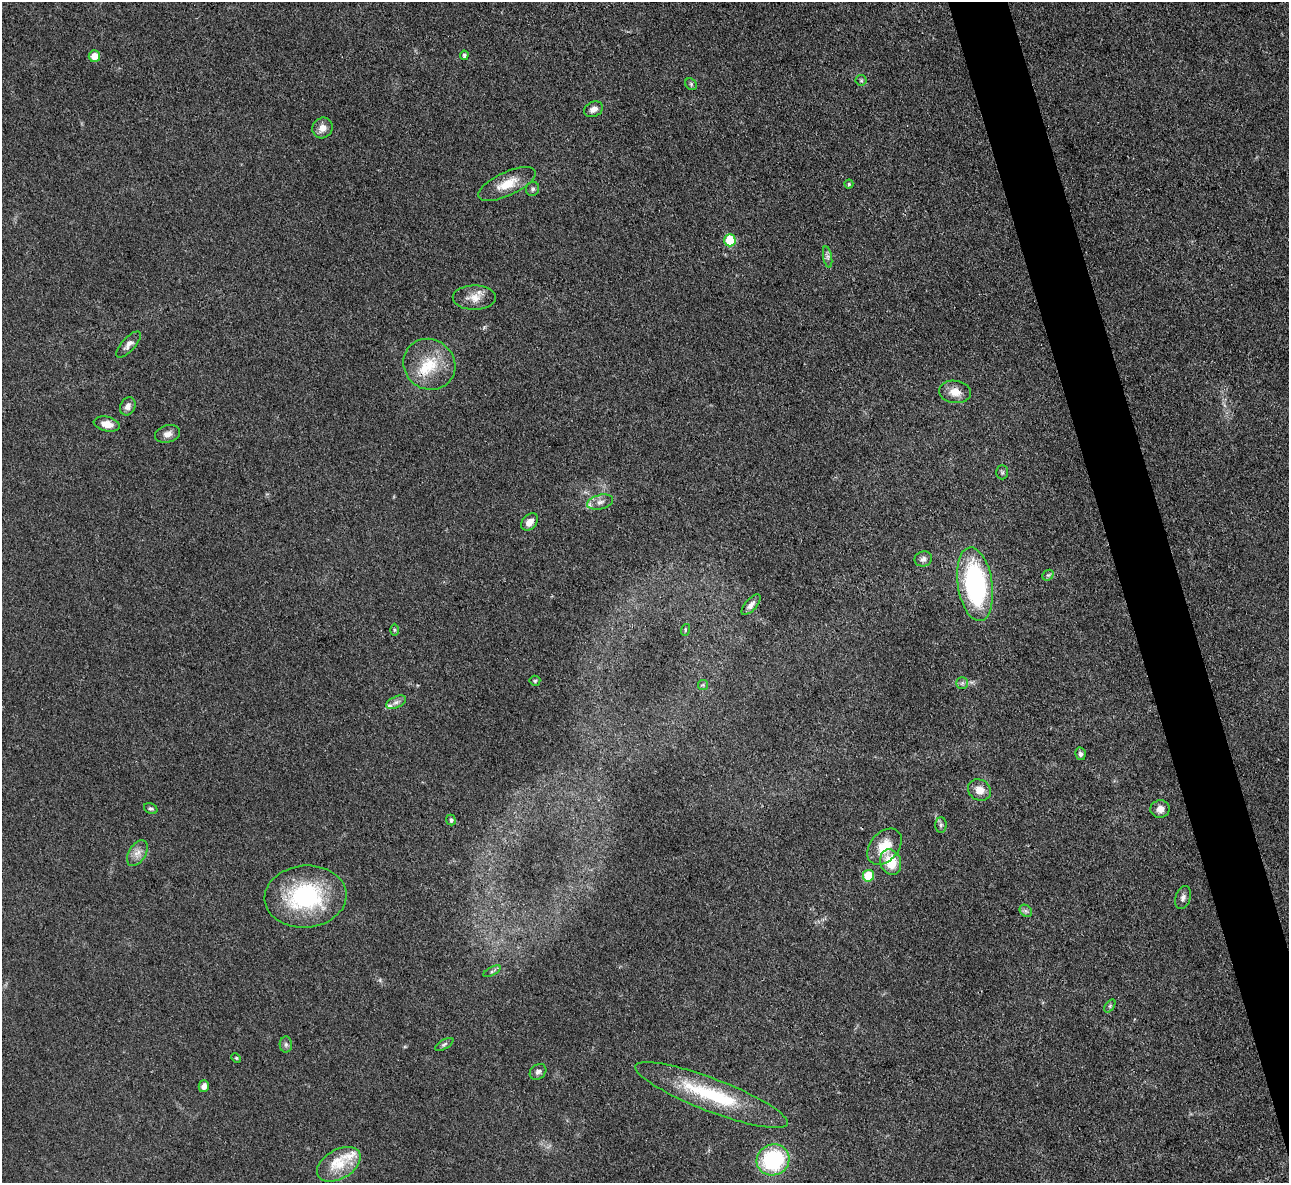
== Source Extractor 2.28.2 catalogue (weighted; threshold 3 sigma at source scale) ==
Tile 6 of 4 x 4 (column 2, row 2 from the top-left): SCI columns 1287-2573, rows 2504-3684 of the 5146 x 5128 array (HDU 1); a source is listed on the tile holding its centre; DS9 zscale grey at full resolution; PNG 1291 x 1185 px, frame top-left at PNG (2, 2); each listed source drawn as its Kron ellipse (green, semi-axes under 4 px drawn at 4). Shown black and unused: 4% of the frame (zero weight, under 3 of 4 exposures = <1% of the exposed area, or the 3 px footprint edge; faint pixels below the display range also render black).
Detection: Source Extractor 2.28.2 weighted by HDU 2 'WHT'; one run over the whole footprint, this tile lists its part. Background 0.0978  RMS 0.0066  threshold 0.0297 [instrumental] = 3 sigma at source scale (4.5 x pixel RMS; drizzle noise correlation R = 1.50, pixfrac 1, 0.05/0.05 arcsec/px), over >= 5 px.
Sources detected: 59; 5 inside a brighter listed object's ellipse — not listed separately; the other 54 listed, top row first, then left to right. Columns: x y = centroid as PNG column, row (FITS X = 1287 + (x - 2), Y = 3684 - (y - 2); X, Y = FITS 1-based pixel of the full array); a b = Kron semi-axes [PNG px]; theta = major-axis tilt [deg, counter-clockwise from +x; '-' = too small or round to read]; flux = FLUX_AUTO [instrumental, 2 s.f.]
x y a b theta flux
464 55 5 4 - 1.6
94 56 6 6 - 8.2
861 80 5 5 - 1.2
691 84 6 5 - 1.2
594 109 10 7 23 3.7
323 128 11 10 - 5.3
507 184 31 12 25 14
849 184 4 4 - 0.98
533 189 7 6 - 1.6
730 240 6 5 - 29
828 257 11 4 -79 2.1
474 298 21 12 1 8.4
129 344 16 7 48 3.6
429 364 26 25 - 24
955 392 16 11 -8 7.6
128 406 9 7 64 3.5
107 424 13 7 -12 6.6
168 434 12 8 14 4
1002 472 7 6 - 1.2
600 502 13 7 14 3.4
530 522 10 7 46 4.9
923 559 9 7 17 2.6
1048 575 6 5 - 1.3
975 584 37 17 -81 110
751 605 13 5 49 3
394 630 6 4 -89 0.9
685 630 6 4 73 0.79
535 681 5 5 - 1
962 683 5 5 - 1.4
703 685 5 5 - 0.87
396 702 10 5 24 2.4
1080 754 6 5 - 1.8
979 790 12 10 -34 6.7
151 809 7 5 -27 1.4
1160 809 9 8 - 4.7
451 820 5 4 - 1.6
941 825 8 5 89 1.5
884 847 20 14 49 15
137 853 14 8 58 4.8
891 862 13 10 -72 18
868 876 6 5 - 26
305 897 41 31 5 72
1183 898 12 7 73 3
1026 911 7 5 -44 1.5
492 971 9 4 29 1.5
1110 1006 7 4 54 1.1
286 1044 8 6 -90 1.6
444 1044 10 4 30 1.5
236 1058 5 4 - 0.73
538 1072 9 7 40 2.3
204 1086 6 5 - 3.7
712 1095 81 16 -21 53
773 1160 17 15 27 61
339 1164 24 14 31 16